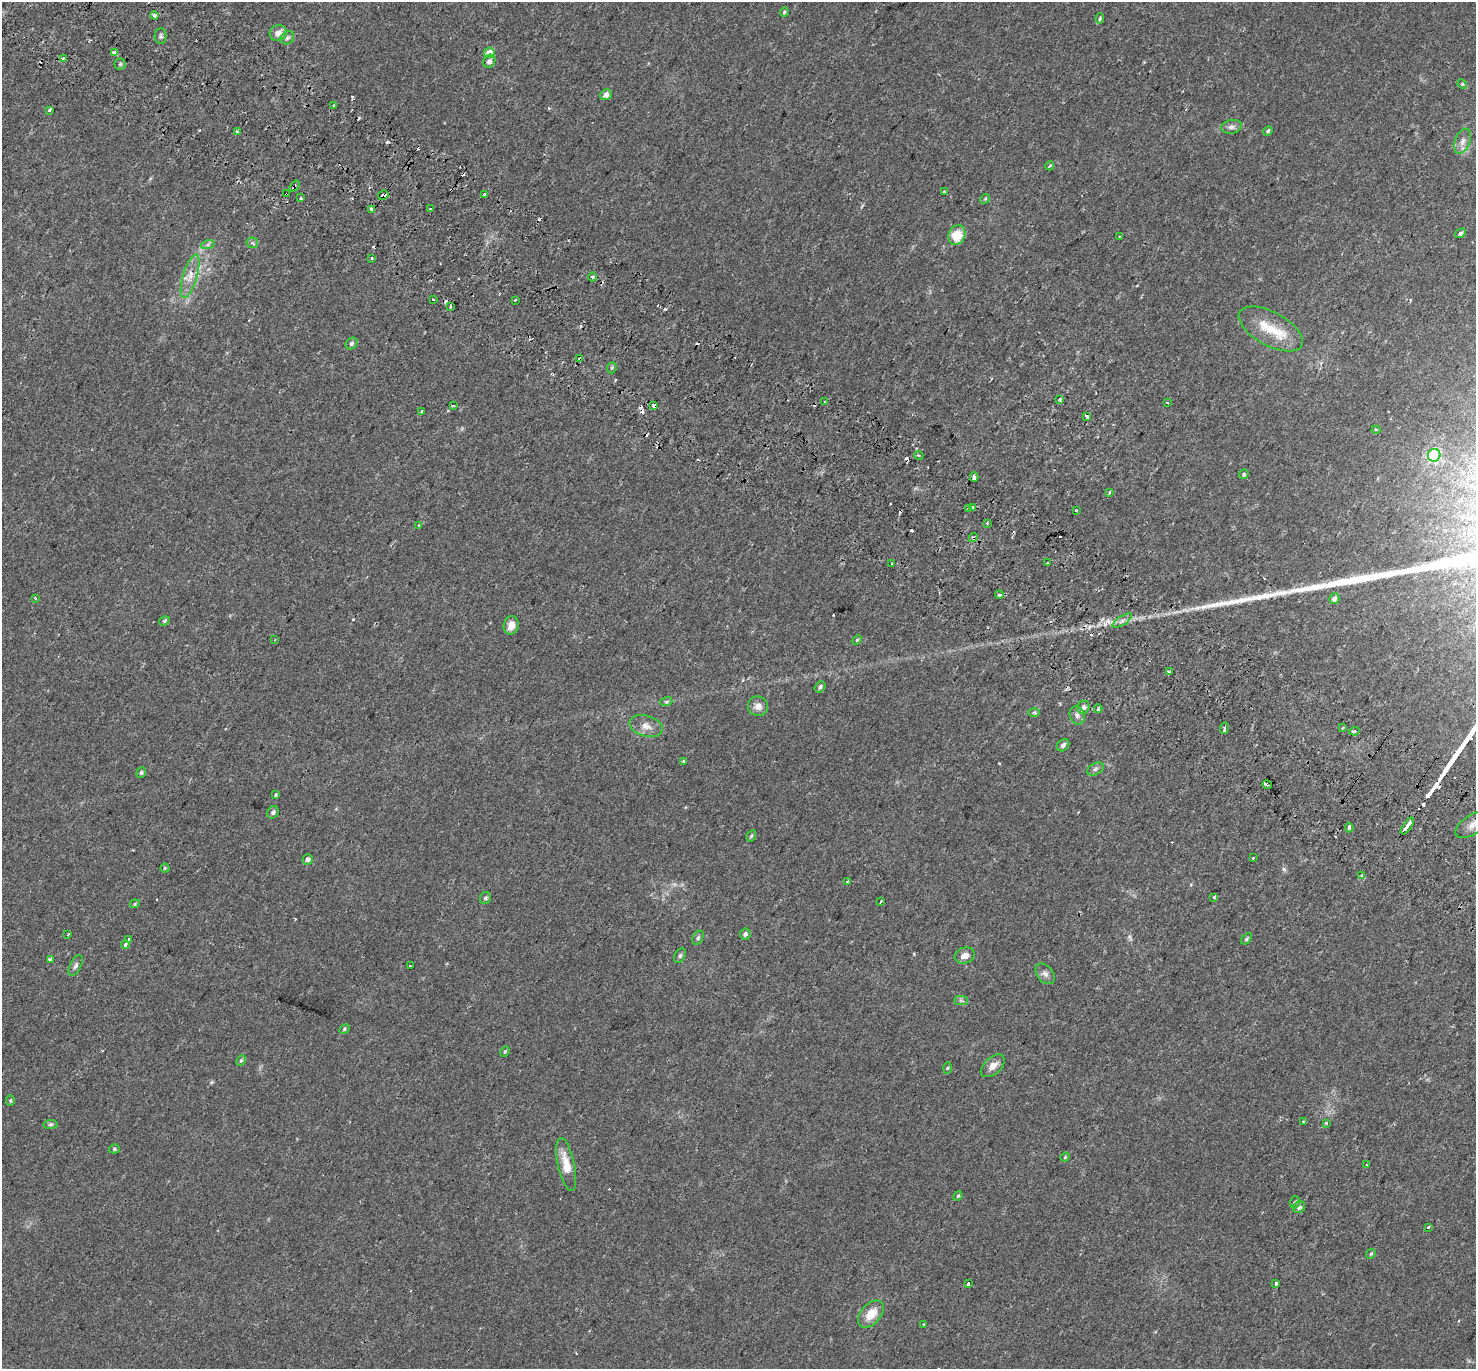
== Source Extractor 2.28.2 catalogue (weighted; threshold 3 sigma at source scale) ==
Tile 11 of 4 x 4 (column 3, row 3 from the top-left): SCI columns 3019-4492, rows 1655-3021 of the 6044 x 6110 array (HDU 1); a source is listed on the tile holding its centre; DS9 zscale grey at full resolution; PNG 1478 x 1371 px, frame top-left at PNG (2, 2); each listed source drawn as its Kron ellipse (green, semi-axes under 4 px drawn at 4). Shown black and unused: <1% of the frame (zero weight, under 2 of 3 exposures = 5% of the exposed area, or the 3 px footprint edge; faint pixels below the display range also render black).
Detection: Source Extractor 2.28.2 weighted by HDU 2 'WHT'; one run over the whole footprint, this tile lists its part. Background 0.018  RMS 0.0031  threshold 0.0141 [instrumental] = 3 sigma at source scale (4.5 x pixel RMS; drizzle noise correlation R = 1.50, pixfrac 1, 0.0396/0.0396 arcsec/px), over >= 5 px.
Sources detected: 177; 36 cosmic-ray / hot-pixel residue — neither listed nor drawn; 1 inside a brighter listed object's ellipse — not listed separately; the other 140 listed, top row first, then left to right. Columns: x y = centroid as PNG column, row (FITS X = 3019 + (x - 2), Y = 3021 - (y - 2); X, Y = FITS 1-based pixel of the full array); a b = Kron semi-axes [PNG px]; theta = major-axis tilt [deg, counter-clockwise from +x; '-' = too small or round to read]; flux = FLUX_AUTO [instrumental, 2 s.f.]
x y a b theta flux
784 12 5 4 - 0.38
154 15 4 3 - 2.9
1100 18 5 4 - 0.39
278 33 8 8 - 2.2
161 36 8 6 -89 0.63
287 38 7 6 - 0.69
114 53 3 3 - 2
489 53 5 5 - 3.5
63 59 4 3 - 2.7
489 61 7 5 56 1.1
120 64 5 5 - 0.48
1462 84 5 4 - 0.32
606 95 6 5 - 1.7
334 105 3 2 - 0.39
49 110 4 3 - 1.2
1231 127 10 7 12 1.1
1268 131 5 4 - 0.53
237 132 3 3 - 2.6
1462 141 13 7 68 1.7
1050 166 4 3 - 0.78
294 186 6 3 51 0.73
945 192 4 4 - 1.7
286 194 3 3 - 1.4
484 194 3 3 - 1.2
383 195 5 3 - 2.1
301 198 3 3 - 1.5
985 199 5 4 - 0.34
372 209 4 3 - 3.8
431 209 3 3 - 1.3
1460 233 6 4 29 0.77
957 235 10 8 64 6.7
1120 237 3 2 - 0.26
252 243 6 5 - 0.52
208 244 7 4 19 0.59
372 258 3 3 - 0.91
190 276 22 7 73 3.3
593 277 4 3 - 0.37
434 299 3 3 - 22
515 300 3 2 - 0.55
451 307 3 3 - 2
1271 329 35 16 -29 9.3
351 343 6 5 - 0.65
580 359 3 3 - 2.1
612 368 6 4 68 0.42
1059 399 4 3 - 0.76
825 401 3 3 - 0.44
1167 402 3 2 - 0.37
454 405 3 3 - 0.77
654 406 4 4 - 2.3
421 411 3 3 - 0.73
1087 416 4 3 - 1.7
1376 430 4 4 - 0.41
1434 455 6 6 - 26
919 456 4 3 - 0.32
1244 474 5 4 - 0.46
974 477 5 3 - 1.6
1109 492 4 3 - 0.64
973 507 3 3 - 1.7
969 508 4 3 - 2.4
1076 510 3 3 - 1.4
987 523 4 3 - 0.29
419 526 3 3 - 1.9
973 538 4 4 - 0.6
892 563 3 3 - 1.3
1047 563 3 3 - 1.5
999 595 4 3 - 3.1
35 598 3 2 - 0.36
1334 599 5 5 - 1.3
164 621 5 4 - 0.45
1122 621 11 4 32 1.1
511 625 9 7 77 2.4
275 640 3 2 - 0.25
857 640 6 3 46 0.33
1169 672 3 3 - 0.59
820 687 6 5 - 0.69
666 702 6 4 16 0.49
758 706 10 9 - 1.9
1083 707 7 6 - 0.95
1098 709 4 3 - 0.43
1034 713 6 4 0 0.45
1077 715 9 7 -73 1.1
646 726 17 10 -16 2.6
1343 727 3 2 - 0.41
1224 728 6 3 88 2.2
1355 731 5 3 - 1.8
1063 745 7 5 44 0.88
683 761 3 3 - 0.62
1095 769 9 5 28 0.73
141 773 5 4 - 0.54
1267 785 5 3 - 0.96
275 795 4 3 - 0.31
273 812 6 5 - 0.83
1473 825 19 9 33 2.8
1407 826 10 3 55 650
1349 827 5 3 - 2.2
751 836 6 4 59 0.42
1253 858 4 3 - 1.5
308 859 5 5 - 1.2
165 868 4 4 - 0.49
1362 875 4 3 - 0.8
847 881 3 2 - 0.44
1214 897 3 3 - 1.8
485 898 6 5 - 0.65
881 901 4 2 - 0.72
135 904 5 4 - 0.36
745 934 5 5 - 1
68 935 3 3 - 0.74
698 938 7 5 63 0.54
129 939 4 3 - 1.9
1247 939 7 4 49 0.46
125 944 4 3 - 2.6
680 956 8 5 63 0.59
965 956 10 8 17 2
50 960 4 3 - 2.2
76 965 11 5 63 0.89
410 966 3 3 - 3.2
1045 974 11 8 -49 1.3
961 1001 7 4 0 0.61
344 1029 5 4 - 0.41
505 1052 5 3 - 0.33
241 1061 5 4 - 0.42
993 1066 14 8 42 2.1
947 1068 5 3 - 0.33
10 1101 5 4 - 0.39
1303 1122 3 3 - 1.5
1326 1123 3 3 - 0.36
51 1124 7 4 7 0.51
114 1149 5 4 - 0.43
1065 1157 4 4 - 0.3
1366 1164 3 2 - 0.51
566 1165 27 8 -78 5.1
958 1196 5 4 - 0.34
1295 1202 6 4 72 0.54
1299 1207 6 5 - 0.92
1428 1228 3 3 - 2.2
1371 1254 5 4 - 0.42
968 1283 4 3 - 1.1
1276 1284 4 3 - 0.96
871 1314 16 10 48 4.9
923 1324 3 3 - 0.54
Overlapping masked pixels (flux is a lower limit): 8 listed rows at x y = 294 186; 286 194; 383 195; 372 209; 580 359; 654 406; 973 538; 1083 707
Isophote crosses this tile's border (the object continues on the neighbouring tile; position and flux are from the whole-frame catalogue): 1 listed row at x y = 1473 825